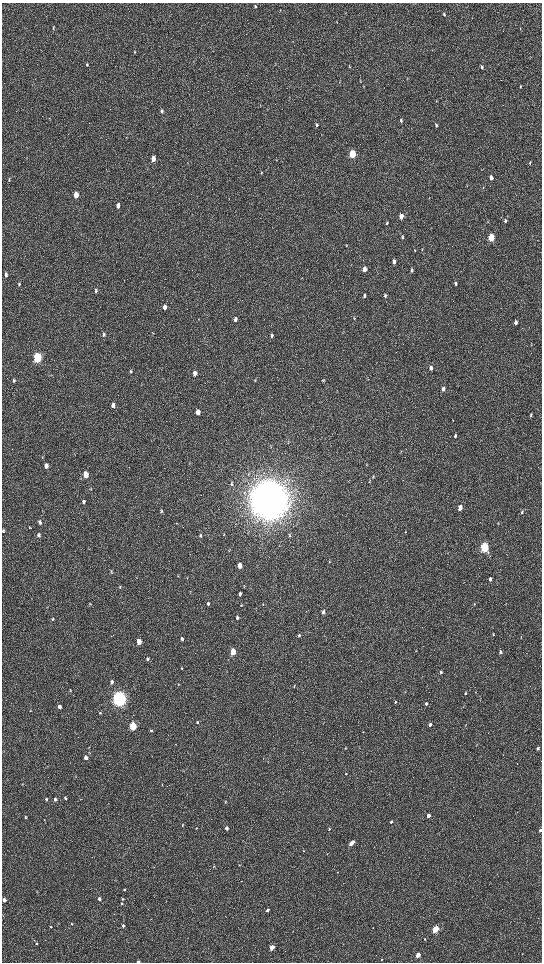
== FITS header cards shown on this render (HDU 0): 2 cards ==
NAXIS1  =                 1080 / length of data axis 1
NAXIS2  =                 1920 / length of data axis 2

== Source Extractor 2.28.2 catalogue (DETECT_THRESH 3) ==
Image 1080 x 1920 px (HDU 0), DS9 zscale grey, zoomed out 1/2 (1 PNG px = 2 x 2 image px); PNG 544 x 964 px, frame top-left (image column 1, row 1919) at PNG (2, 3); no overlay
Background 516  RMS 35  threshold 105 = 3 sigma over >= 5 px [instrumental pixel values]
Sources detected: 162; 3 cannot appear on this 1/2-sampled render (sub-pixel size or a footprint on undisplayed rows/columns) and are not listed; the other 159 listed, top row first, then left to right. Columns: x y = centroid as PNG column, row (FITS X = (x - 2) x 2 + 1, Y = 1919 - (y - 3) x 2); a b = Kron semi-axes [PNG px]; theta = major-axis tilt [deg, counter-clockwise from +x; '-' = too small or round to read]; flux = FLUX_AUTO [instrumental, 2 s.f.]
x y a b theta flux
255 6 5 3 - 1.3e+04
444 14 4 3 - 1.1e+04
53 27 4 3 - 5.1e+03
520 28 3 2 - 4.5e+03
503 31 2 2 - 2.2e+03
135 52 4 3 - 5.4e+03
87 65 4 3 - 8.1e+03
482 67 5 3 - 1.2e+04
363 86 3 2 - 4.6e+03
520 86 4 3 - 6.7e+03
436 101 3 2 - 3.6e+03
161 111 5 4 - 1.5e+04
401 120 5 3 - 1.3e+04
317 124 5 3 - 9.1e+03
436 125 5 4 - 1.3e+04
317 126 5 3 - 8.0e+03
352 154 5 3 - 3.8e+05
153 159 5 4 - 6.8e+04
530 163 4 3 - 7.8e+03
261 173 4 3 - 6.6e+03
491 178 5 3 - 4.2e+04
9 180 6 3 82 8.8e+03
76 195 5 3 - 9.7e+04
118 205 5 4 - 3.4e+04
401 216 5 3 - 6.7e+04
505 221 5 3 - 1.7e+04
387 223 6 3 80 1.0e+04
403 237 5 3 - 9.1e+03
491 237 4 3 - 3.1e+05
346 246 3 2 - 3.4e+03
422 249 5 2 - 5.3e+03
394 261 5 3 - 2.4e+04
364 269 5 3 - 4.4e+04
412 270 5 3 - 1.1e+04
6 275 6 4 86 1.4e+04
19 284 6 4 82 1.1e+04
456 284 5 3 - 1.1e+04
96 290 6 4 82 1.1e+04
364 296 5 3 - 1.3e+04
385 296 5 4 - 1.0e+04
164 307 5 4 - 2.9e+04
235 319 6 4 -89 2.3e+04
354 319 5 2 - 5.8e+03
516 322 5 3 - 2.7e+04
103 333 3 2 - 5.5e+03
103 335 5 4 - 1.1e+04
272 335 5 4 - 1.3e+04
531 343 4 2 - 3.9e+03
37 357 5 4 - 9.2e+05
431 368 5 4 - 2.6e+04
131 372 4 4 - 6.3e+03
195 373 5 4 - 3.6e+04
14 380 4 3 - 9.7e+03
255 380 4 3 - 5.6e+03
323 380 4 3 - 5.4e+03
443 389 5 3 - 3.1e+04
113 405 5 4 - 3.0e+04
198 412 5 4 - 5.0e+04
531 415 5 3 - 9.3e+03
455 436 5 3 - 1.2e+04
366 463 5 2 - 5.0e+03
189 464 4 2 - 4.2e+03
46 466 5 4 - 4.4e+04
86 475 5 4 - 1.1e+05
373 476 5 3 - 5.8e+03
231 484 5 3 - 8.3e+03
269 500 14 13 - 2.3e+07
83 501 5 4 - 1.3e+04
460 508 5 3 - 7.0e+04
161 511 5 4 - 9.1e+03
522 512 5 4 - 1.3e+04
40 522 5 3 - 1.1e+04
498 523 5 2 - 3.9e+03
29 527 4 3 - 4.7e+03
3 531 4 3 - 9.5e+03
38 535 5 4 - 1.1e+04
200 535 5 3 - 8.8e+03
484 547 5 3 - 9.0e+05
229 550 4 3 - 5.3e+03
329 562 3 3 - 4.1e+03
240 565 4 3 - 6.3e+04
111 572 6 3 -53 6.6e+03
178 576 4 2 - 4.4e+03
187 578 3 2 - 3.0e+03
490 579 5 3 - 1.9e+04
120 587 5 4 - 8.0e+03
240 594 4 3 - 1.9e+04
90 604 4 2 - 4.0e+03
208 604 5 3 - 1.3e+04
241 605 4 3 - 4.8e+03
323 612 4 3 - 1.5e+04
237 618 5 4 - 1.2e+04
52 619 5 4 - 7.5e+03
493 634 4 2 - 5.8e+03
299 635 5 3 - 8.6e+03
182 639 6 4 -85 1.6e+04
139 642 4 3 - 7.8e+04
416 651 3 2 - 3.5e+03
233 652 4 3 - 1.8e+05
500 652 4 3 - 1.9e+04
148 659 5 4 - 1.0e+04
182 668 4 3 - 5.9e+03
441 672 4 3 - 2.1e+04
112 682 5 4 - 1.8e+04
294 686 5 2 - 5.2e+03
70 691 4 2 - 4.0e+03
475 692 3 2 - 2.4e+03
465 693 4 2 - 7.1e+03
119 699 6 5 - 3.4e+06
395 702 5 3 - 6.8e+03
426 704 4 3 - 1.3e+04
59 707 4 3 - 3.7e+04
30 711 4 2 - 3.6e+03
100 712 4 3 - 7.1e+03
197 722 4 4 - 8.2e+03
430 725 4 3 - 1.8e+04
133 726 4 3 - 4.3e+05
151 731 4 3 - 6.3e+03
363 732 3 3 - 4.1e+03
345 748 3 3 - 5.4e+03
538 748 4 3 - 1.8e+04
86 758 4 3 - 3.7e+04
346 774 4 3 - 6.1e+03
162 784 4 2 - 3.5e+03
65 798 3 3 - 1.0e+04
46 799 4 3 - 1.2e+04
55 799 4 3 - 2.0e+04
428 815 3 3 - 3.4e+04
25 817 4 3 - 7.7e+03
391 822 4 3 - 1.2e+04
182 825 3 3 - 4.9e+03
227 828 3 3 - 2.3e+04
329 829 4 3 - 6.6e+03
540 830 3 2 - 1.6e+04
351 843 6 3 48 6.3e+04
303 851 2 2 - 2.8e+03
327 853 3 2 - 3.2e+03
239 865 3 2 - 3.8e+03
214 866 3 2 - 2.6e+03
154 867 3 2 - 2.5e+03
124 889 4 3 - 8.9e+03
99 899 4 3 - 2.0e+04
123 899 4 3 - 9.0e+03
4 900 3 3 - 5.6e+04
122 904 4 3 - 8.7e+03
267 910 3 3 - 2.0e+04
114 914 3 2 - 2.9e+03
72 924 3 3 - 6.1e+03
123 926 4 3 - 1.3e+04
50 927 3 2 - 6.3e+03
373 928 3 2 - 2.4e+03
435 929 3 3 - 4.6e+05
425 939 3 3 - 4.4e+03
36 944 3 2 - 8.5e+03
272 947 3 3 - 1.1e+05
523 954 2 1 - 2.6e+03
418 955 3 3 - 1.3e+05
382 959 3 2 - 4.2e+03
138 962 3 2 - 1.7e+04
At the frame edge (FLAGS 8, measured only in part): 3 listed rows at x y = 3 531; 540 830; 138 962
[3 sub-pixel or undisplayed-footprint detections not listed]